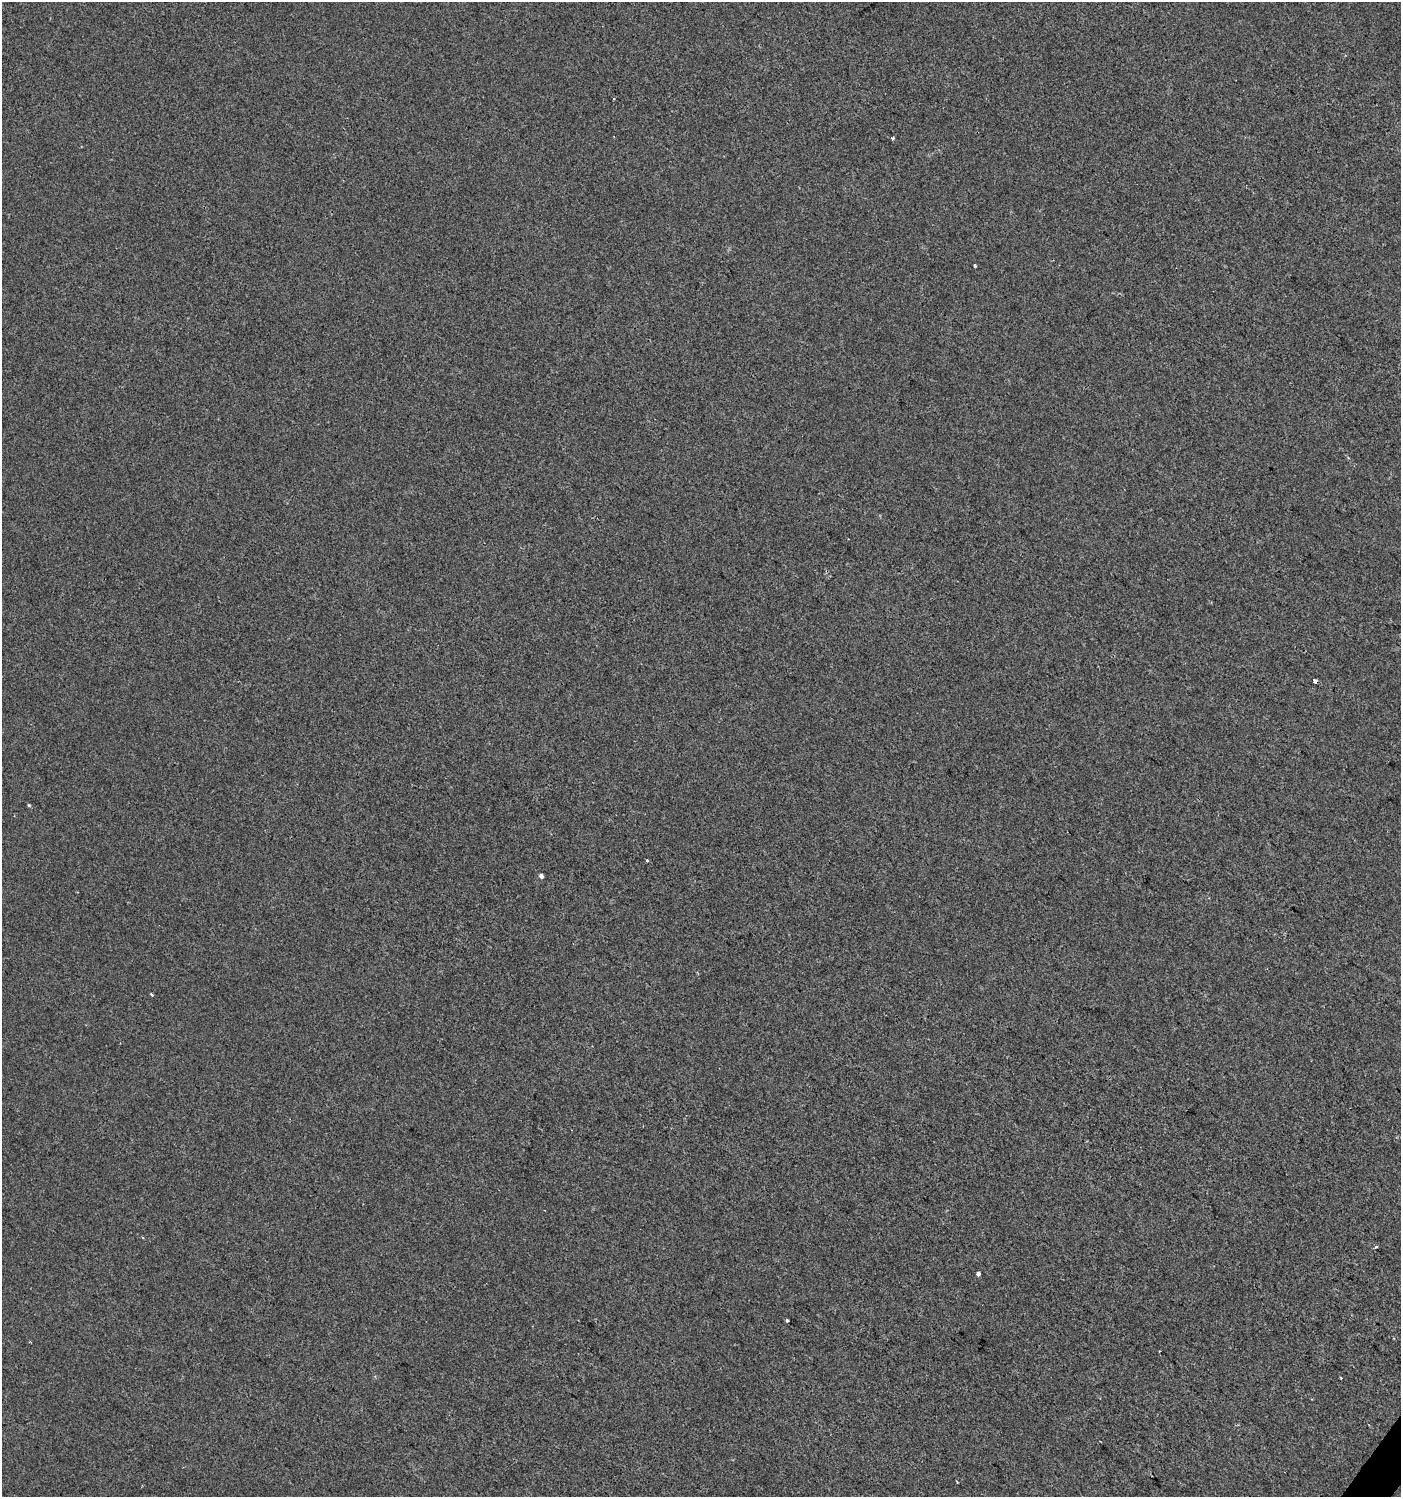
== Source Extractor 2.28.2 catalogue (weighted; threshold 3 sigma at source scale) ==
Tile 6 of 4 x 4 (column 2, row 2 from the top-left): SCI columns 1643-3041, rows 2990-4484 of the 6017 x 5983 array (HDU 1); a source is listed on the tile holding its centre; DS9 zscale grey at full resolution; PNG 1403 x 1499 px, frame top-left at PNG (2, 2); no overlay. Shown black and unused: <1% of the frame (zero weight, under 2 of 3 exposures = <1% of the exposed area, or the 3 px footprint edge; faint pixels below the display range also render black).
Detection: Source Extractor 2.28.2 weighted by HDU 2 'WHT'; one run over the whole footprint, this tile lists its part. Background 3.98e-04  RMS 0.0042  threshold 0.0188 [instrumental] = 3 sigma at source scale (4.5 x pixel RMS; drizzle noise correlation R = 1.50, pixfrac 1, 0.0396/0.0396 arcsec/px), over >= 5 px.
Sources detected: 11; all 11 listed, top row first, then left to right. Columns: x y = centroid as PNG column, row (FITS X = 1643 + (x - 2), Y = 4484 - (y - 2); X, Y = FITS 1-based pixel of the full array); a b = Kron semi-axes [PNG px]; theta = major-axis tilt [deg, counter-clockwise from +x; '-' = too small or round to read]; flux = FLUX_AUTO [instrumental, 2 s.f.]
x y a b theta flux
893 138 3 3 - 1.2
975 265 4 3 - 0.45
1315 681 4 3 - 4.5
29 805 4 4 - 0.51
647 860 3 3 - 1.2
541 876 4 4 - 1.5
152 994 4 2 - 0.59
1376 1247 4 3 - 3.2
978 1274 4 3 - 3.4
787 1320 3 3 - 1
1341 1378 3 2 - 0.49